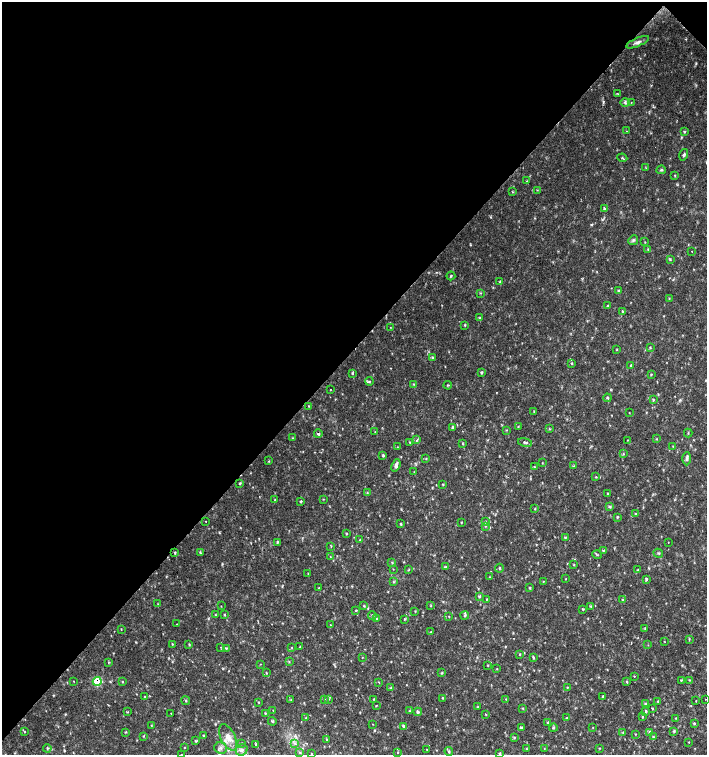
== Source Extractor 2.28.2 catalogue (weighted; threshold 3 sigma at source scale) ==
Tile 2 of 4 x 4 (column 2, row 1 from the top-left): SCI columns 1636-3044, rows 4517-6022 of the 6023 x 6029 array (HDU 1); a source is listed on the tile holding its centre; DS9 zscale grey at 2 x 2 block average (1 PNG px = mean of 2 x 2 image px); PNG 709 x 757 px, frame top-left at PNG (2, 2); each listed source drawn as its Kron ellipse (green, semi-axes under 4 px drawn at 4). Shown black and unused: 47% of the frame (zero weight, under 2 of 3 exposures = <1% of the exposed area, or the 3 px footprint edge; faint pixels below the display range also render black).
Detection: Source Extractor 2.28.2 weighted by HDU 2 'WHT'; one run over the whole footprint, this tile lists its part. Background 0.0332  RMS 0.0036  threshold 0.0164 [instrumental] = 3 sigma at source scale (4.5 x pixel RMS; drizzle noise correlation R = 1.50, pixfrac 1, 0.0396/0.0396 arcsec/px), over >= 5 px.
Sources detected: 241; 1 cosmic-ray / hot-pixel residue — neither listed nor drawn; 1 inside a brighter listed object's ellipse — not listed separately; the other 239 listed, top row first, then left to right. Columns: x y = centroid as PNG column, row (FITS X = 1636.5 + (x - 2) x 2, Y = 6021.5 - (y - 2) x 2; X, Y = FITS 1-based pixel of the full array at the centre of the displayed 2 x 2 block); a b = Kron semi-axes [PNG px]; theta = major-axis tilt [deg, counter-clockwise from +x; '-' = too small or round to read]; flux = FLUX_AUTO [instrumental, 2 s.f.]
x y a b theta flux
638 42 12 4 24 3.2
618 94 2 2 - 0.46
625 102 4 3 - 1.3
631 102 3 2 - 0.38
627 131 2 2 - 0.42
684 132 3 2 - 0.68
684 155 6 3 73 1.6
622 158 5 3 - 1
646 168 3 2 - 0.57
661 170 5 3 - 1.2
675 175 3 2 - 0.78
527 181 3 2 - 0.4
537 190 3 2 - 0.39
513 192 3 2 - 0.57
605 209 4 3 - 1.4
633 240 5 4 - 1.9
645 242 2 2 - 0.43
648 249 4 2 - 0.48
692 251 2 2 - 0.74
670 260 3 2 - 0.65
451 276 4 2 - 0.83
500 281 4 2 - 0.66
618 291 3 2 - 0.78
480 293 3 2 - 0.6
669 299 3 2 - 0.52
608 305 3 2 - 1.4
622 311 3 2 - 0.68
480 318 3 2 - 0.62
465 325 3 3 - 0.63
390 327 2 2 - 0.35
650 348 3 2 - 0.65
617 350 3 2 - 0.6
432 358 3 2 - 0.58
572 363 3 3 - 1.1
631 366 3 2 - 1.1
353 373 3 2 - 0.72
481 373 4 2 - 0.97
651 374 3 2 - 0.6
369 381 4 3 - 1.2
413 384 4 3 - 0.9
448 385 4 2 - 0.71
330 389 2 2 - 0.32
607 398 4 3 - 0.97
653 400 4 3 - 0.82
309 406 3 2 - 0.54
534 412 3 2 - 0.46
629 413 3 2 - 0.32
518 426 3 2 - 0.5
452 428 4 3 - 1.1
550 429 3 2 - 0.59
506 430 3 2 - 0.53
375 432 4 2 - 0.39
688 433 4 2 - 0.61
318 434 4 3 - 1.4
293 438 3 2 - 0.47
657 439 3 2 - 0.5
417 440 4 2 - 0.9
628 440 3 2 - 0.44
410 442 4 2 - 0.71
525 442 7 3 -13 1.6
463 444 3 2 - 0.5
673 446 3 2 - 0.6
397 447 3 2 - 0.4
623 454 3 2 - 0.67
383 456 3 3 - 1.1
426 459 3 2 - 0.62
687 459 6 4 89 2
269 461 3 2 - 0.51
542 463 2 2 - 0.42
396 465 6 3 70 3.4
573 466 3 2 - 0.58
534 467 3 3 - 0.89
414 472 4 2 - 0.43
596 477 3 2 - 0.76
240 484 3 2 - 0.72
443 484 3 2 - 0.6
367 493 2 2 - 0.48
608 494 3 2 - 0.84
323 499 3 2 - 0.43
275 500 3 2 - 0.61
301 501 4 3 - 0.79
610 507 4 3 - 1.3
535 509 3 3 - 0.61
636 514 4 2 - 0.68
617 517 3 3 - 0.81
205 521 2 2 - 0.61
461 522 2 2 - 0.49
485 522 3 2 - 0.83
401 524 4 2 - 0.73
485 526 4 2 - 0.92
346 534 3 2 - 0.67
565 538 3 2 - 0.69
360 540 3 2 - 0.46
277 542 4 2 - 0.78
668 542 2 2 - 0.41
331 546 3 2 - 0.52
603 550 4 2 - 0.78
175 552 3 2 - 1.1
200 552 3 3 - 0.81
658 553 5 3 - 0.94
597 555 5 3 - 0.94
330 556 3 2 - 0.42
392 562 3 2 - 0.63
574 565 3 2 - 0.55
445 567 4 2 - 1.2
499 568 4 3 - 0.94
393 569 2 2 - 0.38
409 570 3 2 - 0.51
638 570 3 3 - 0.8
308 574 3 2 - 0.44
489 577 3 2 - 0.36
566 579 3 2 - 0.4
646 579 3 3 - 1.1
543 581 2 2 - 0.49
393 582 3 2 - 0.67
319 588 3 2 - 0.53
530 588 4 2 - 0.91
479 596 4 2 - 1
487 599 3 2 - 0.43
623 600 3 3 - 0.76
158 604 3 2 - 0.44
221 606 2 2 - 0.57
364 606 3 3 - 0.66
431 606 3 2 - 0.47
590 606 3 2 - 0.78
583 609 3 2 - 0.72
356 610 3 2 - 0.74
415 611 2 2 - 0.45
224 614 3 2 - 0.63
216 615 3 3 - 0.82
372 615 4 3 - 1.2
465 615 4 4 - 1.1
449 617 3 2 - 0.41
376 618 4 3 - 0.98
404 619 4 2 - 0.55
177 624 2 2 - 0.66
330 625 2 2 - 0.39
645 628 3 2 - 0.64
121 629 3 2 - 0.4
431 632 4 3 - 0.85
689 639 3 2 - 0.64
664 641 2 2 - 0.37
172 644 3 2 - 0.69
189 644 3 2 - 0.64
648 645 2 2 - 0.37
221 647 2 2 - 0.36
291 647 2 2 - 0.46
300 647 3 2 - 0.55
226 648 3 3 - 0.85
520 654 3 2 - 0.53
362 657 3 2 - 0.39
533 658 4 2 - 0.99
289 661 3 2 - 0.62
109 662 3 2 - 0.59
260 664 3 2 - 0.35
488 665 3 2 - 0.55
497 668 3 2 - 0.38
266 673 3 2 - 0.61
442 673 3 3 - 0.8
634 676 3 2 - 0.5
681 680 3 2 - 0.6
689 680 3 2 - 0.53
74 681 2 2 - 0.38
97 681 4 4 - 28
122 682 3 2 - 0.6
379 682 3 2 - 0.4
627 682 3 2 - 0.61
567 687 3 2 - 0.59
391 688 3 3 - 0.92
145 696 3 2 - 0.51
603 696 4 2 - 0.58
443 698 3 2 - 0.67
324 699 3 2 - 0.56
328 699 3 2 - 0.69
374 699 3 2 - 0.55
506 699 4 2 - 0.54
705 699 2 2 - 0.38
186 700 4 2 - 0.85
291 700 3 2 - 0.62
658 701 3 3 - 0.76
696 701 3 2 - 0.37
258 702 2 2 - 0.52
646 703 4 2 - 0.66
376 705 2 2 - 0.54
477 707 3 2 - 0.62
523 708 3 3 - 0.61
652 708 3 2 - 0.81
273 710 2 2 - 0.39
410 711 4 2 - 0.76
646 711 3 3 - 0.87
127 712 3 2 - 0.58
418 712 4 3 - 1.5
171 713 2 2 - 0.32
265 713 3 2 - 0.57
486 714 3 2 - 0.52
642 717 3 2 - 0.6
306 718 3 2 - 0.7
567 718 3 3 - 0.66
676 718 3 2 - 0.45
272 721 4 3 - 1.1
548 722 3 2 - 0.83
694 723 3 3 - 0.91
373 724 2 2 - 0.39
151 725 3 2 - 0.43
404 726 4 3 - 1.7
521 727 3 2 - 0.91
593 727 3 2 - 0.34
553 728 4 3 - 1.1
25 731 3 2 - 0.63
674 731 3 3 - 0.85
125 732 3 2 - 0.58
623 732 3 2 - 0.45
650 732 4 3 - 1.4
635 734 2 2 - 0.51
144 736 3 2 - 0.57
203 736 3 2 - 0.6
653 736 3 2 - 0.63
228 737 14 7 -63 8.7
514 737 3 2 - 0.79
326 739 3 2 - 0.59
196 741 3 3 - 0.76
689 742 2 2 - 0.38
241 743 2 2 - 0.7
295 743 4 2 - 1.1
256 744 2 2 - 0.67
185 747 2 2 - 0.45
47 748 4 2 - 0.83
221 748 6 5 - 3
544 748 2 2 - 0.36
599 748 3 2 - 0.47
427 749 3 2 - 0.38
527 749 3 2 - 0.66
242 750 6 5 - 3.1
449 751 4 3 - 1.1
300 752 3 3 - 0.91
398 752 2 2 - 0.61
499 753 3 3 - 0.88
181 754 2 2 - 0.37
311 754 3 2 - 0.53
Overlapping masked pixels (flux is a lower limit): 1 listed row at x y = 97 681
Isophote crosses this tile's border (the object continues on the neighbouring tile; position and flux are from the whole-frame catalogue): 1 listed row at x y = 181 754
Diffuse or blended objects may show on this block-average render without a row.